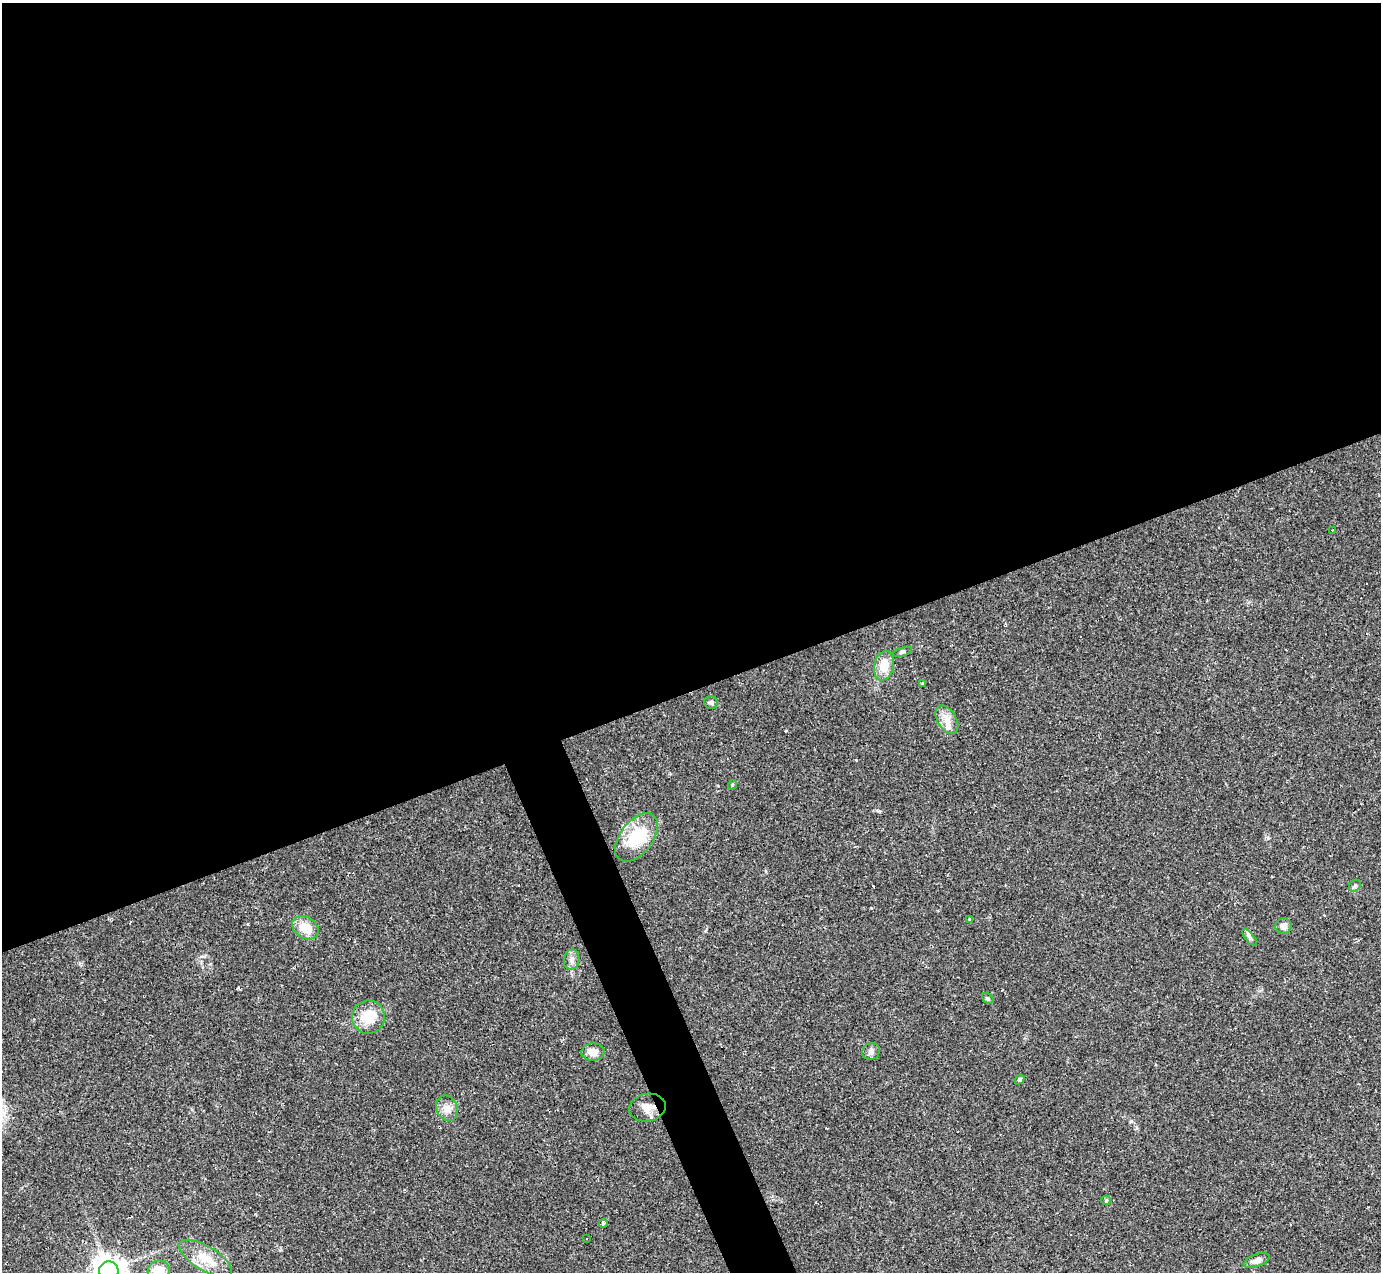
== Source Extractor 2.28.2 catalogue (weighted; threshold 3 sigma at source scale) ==
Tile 2 of 4 x 4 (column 2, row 1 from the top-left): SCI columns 1381-2759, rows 4087-5356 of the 5518 x 5503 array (HDU 1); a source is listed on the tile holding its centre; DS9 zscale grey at full resolution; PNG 1383 x 1274 px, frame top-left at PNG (2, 3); each listed source drawn as its Kron ellipse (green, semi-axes under 4 px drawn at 4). Shown black and unused: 56% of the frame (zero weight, under 2 of 3 exposures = <1% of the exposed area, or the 3 px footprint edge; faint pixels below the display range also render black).
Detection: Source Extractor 2.28.2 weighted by HDU 2 'WHT'; one run over the whole footprint, this tile lists its part. Background 0.0882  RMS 0.006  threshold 0.0271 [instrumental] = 3 sigma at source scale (4.5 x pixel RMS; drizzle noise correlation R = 1.50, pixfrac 1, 0.05/0.05 arcsec/px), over >= 5 px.
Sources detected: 35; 6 cosmic-ray / hot-pixel residue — neither listed nor drawn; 1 inside a brighter listed object's ellipse — not listed separately; the other 28 listed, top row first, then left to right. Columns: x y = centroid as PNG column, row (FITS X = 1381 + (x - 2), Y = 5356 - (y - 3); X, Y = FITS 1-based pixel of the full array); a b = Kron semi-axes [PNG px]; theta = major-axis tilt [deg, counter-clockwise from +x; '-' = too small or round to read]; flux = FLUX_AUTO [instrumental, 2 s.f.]
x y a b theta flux
1332 530 3 2 - 0.76
902 652 10 3 19 1.1
884 666 15 10 78 11
923 683 3 3 - 1
711 703 7 6 - 1.4
947 720 15 9 -59 5.3
732 785 5 3 - 0.59
637 837 28 16 52 27
1355 886 6 5 - 1.3
970 919 4 3 - 0.66
1283 926 8 7 - 3.4
305 928 14 10 -32 9.6
1250 937 10 4 -50 1.7
572 959 10 7 78 2.7
988 998 6 4 -37 1.1
368 1017 16 16 - 14
871 1051 9 8 - 2.2
593 1052 11 8 5 4.5
1019 1080 5 4 - 1.1
647 1107 18 13 10 6.5
447 1108 13 10 -67 4.5
1106 1200 5 4 - 0.68
603 1223 4 3 - 2.8
587 1238 3 3 - 7.5
205 1258 30 12 -31 13
1257 1260 13 6 20 3.4
159 1270 11 10 - 9.6
109 1271 9 9 - 740
Overlapping masked pixels (flux is a lower limit): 1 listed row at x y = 647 1107
Isophote crosses this tile's border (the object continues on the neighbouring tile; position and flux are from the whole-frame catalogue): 2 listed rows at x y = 159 1270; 109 1271